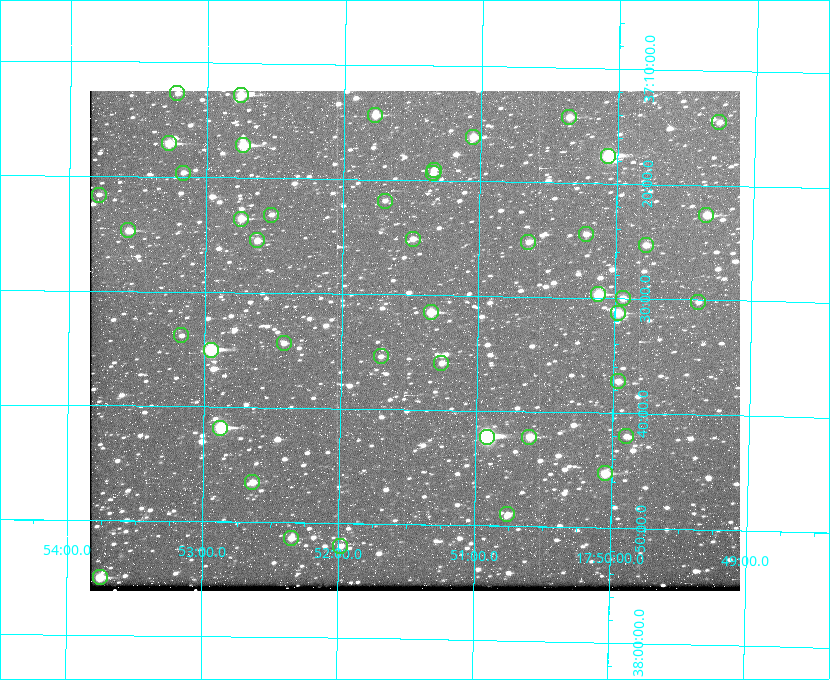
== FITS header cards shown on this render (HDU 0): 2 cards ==
NAXIS1  =                  650 / Width of table row in bytes
NAXIS2  =                  500 / Number of rows in table

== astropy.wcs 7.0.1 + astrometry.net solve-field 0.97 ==
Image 650 x 500 px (HDU 0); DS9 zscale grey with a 90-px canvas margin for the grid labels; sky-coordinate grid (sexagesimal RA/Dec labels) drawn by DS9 from the SOLVED WCS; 44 Tycho-2 reference stars matched to detected sources circled (green)
Header WCS: none
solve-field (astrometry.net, Tycho-2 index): SOLVED blind (the file carries no WCS)
Solved WCS: RA---TAN-SIP/DEC--TAN-SIP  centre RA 17:51:28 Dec +37:34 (267.87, +37.57 deg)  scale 5.23 arcsec/px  FOV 56.7' x 43.6'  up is +179 deg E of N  parity flipped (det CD > 0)
(file carries no celestial WCS; the grid is the blind solution)
Tycho-2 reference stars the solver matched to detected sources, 44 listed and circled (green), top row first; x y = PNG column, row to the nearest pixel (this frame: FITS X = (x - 90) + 1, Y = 500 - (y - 91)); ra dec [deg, ICRS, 3 dp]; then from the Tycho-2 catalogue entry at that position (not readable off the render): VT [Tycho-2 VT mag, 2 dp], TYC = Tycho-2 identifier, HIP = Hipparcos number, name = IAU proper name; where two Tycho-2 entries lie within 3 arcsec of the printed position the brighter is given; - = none
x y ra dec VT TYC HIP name
177 93 268.304 +37.212 11.98 2620-648-1 - -
241 95 268.189 +37.213 9.71 2620-542-1 - -
375 115 267.943 +37.240 10.39 2620-505-1 - -
569 117 267.589 +37.238 11.09 2619-212-1 - -
719 122 267.316 +37.242 12.03 2619-611-1 - -
473 137 267.764 +37.270 10.17 2620-784-1 - -
169 143 268.319 +37.285 9.88 2620-536-1 - -
243 145 268.183 +37.286 8.98 2620-786-1 87506 -
608 156 267.517 +37.293 8.96 2619-379-1 - -
434 170 267.835 +37.318 11.84 2620-340-1 - -
183 173 268.292 +37.327 11.78 2620-271-1 - -
433 173 267.836 +37.323 11.47 2620-19-1 - -
99 195 268.446 +37.360 12.29 2620-445-1 - -
385 201 267.924 +37.364 11.94 2620-391-1 - -
271 215 268.131 +37.386 12.62 2620-526-1 - -
706 215 267.335 +37.377 10.60 2619-634-1 - -
241 219 268.186 +37.393 10.44 2620-175-1 - -
128 230 268.392 +37.412 10.60 2620-800-1 - -
586 234 267.555 +37.408 11.50 2619-358-1 - -
413 239 267.871 +37.419 11.35 2620-812-1 - -
257 240 268.156 +37.424 11.25 2620-712-1 - -
528 242 267.660 +37.420 11.49 2619-130-1 - -
646 245 267.445 +37.422 11.17 2619-451-1 - -
598 294 267.531 +37.495 10.07 2619-274-1 - -
623 298 267.485 +37.500 11.33 2619-40-1 - -
698 302 267.347 +37.503 12.15 3088-638-1 - -
431 312 267.836 +37.525 9.96 3089-889-1 - -
618 313 267.494 +37.522 10.35 3088-270-1 - -
181 335 268.293 +37.563 12.13 3089-703-1 - -
284 343 268.105 +37.573 11.82 3089-995-1 - -
211 350 268.239 +37.584 8.64 3089-755-1 - -
381 356 267.927 +37.590 11.84 3089-1137-1 - -
441 363 267.815 +37.598 11.54 3089-1081-1 - -
618 381 267.491 +37.621 11.40 3088-1284-1 - -
220 428 268.219 +37.697 8.93 3089-671-1 - -
626 436 267.474 +37.700 11.92 3088-786-1 - -
487 437 267.730 +37.705 8.13 3089-1203-1 87349 -
529 437 267.652 +37.703 11.04 3089-693-1 - -
605 473 267.512 +37.755 10.10 3089-2332-1 - -
252 482 268.159 +37.775 11.22 3089-2245-1 - -
507 514 267.689 +37.817 11.78 3089-2065-1 - -
291 538 268.087 +37.856 11.54 3089-2086-1 - -
340 546 267.996 +37.867 12.03 3089-2079-1 - -
100 577 268.439 +37.916 9.61 3089-2268-1 - -